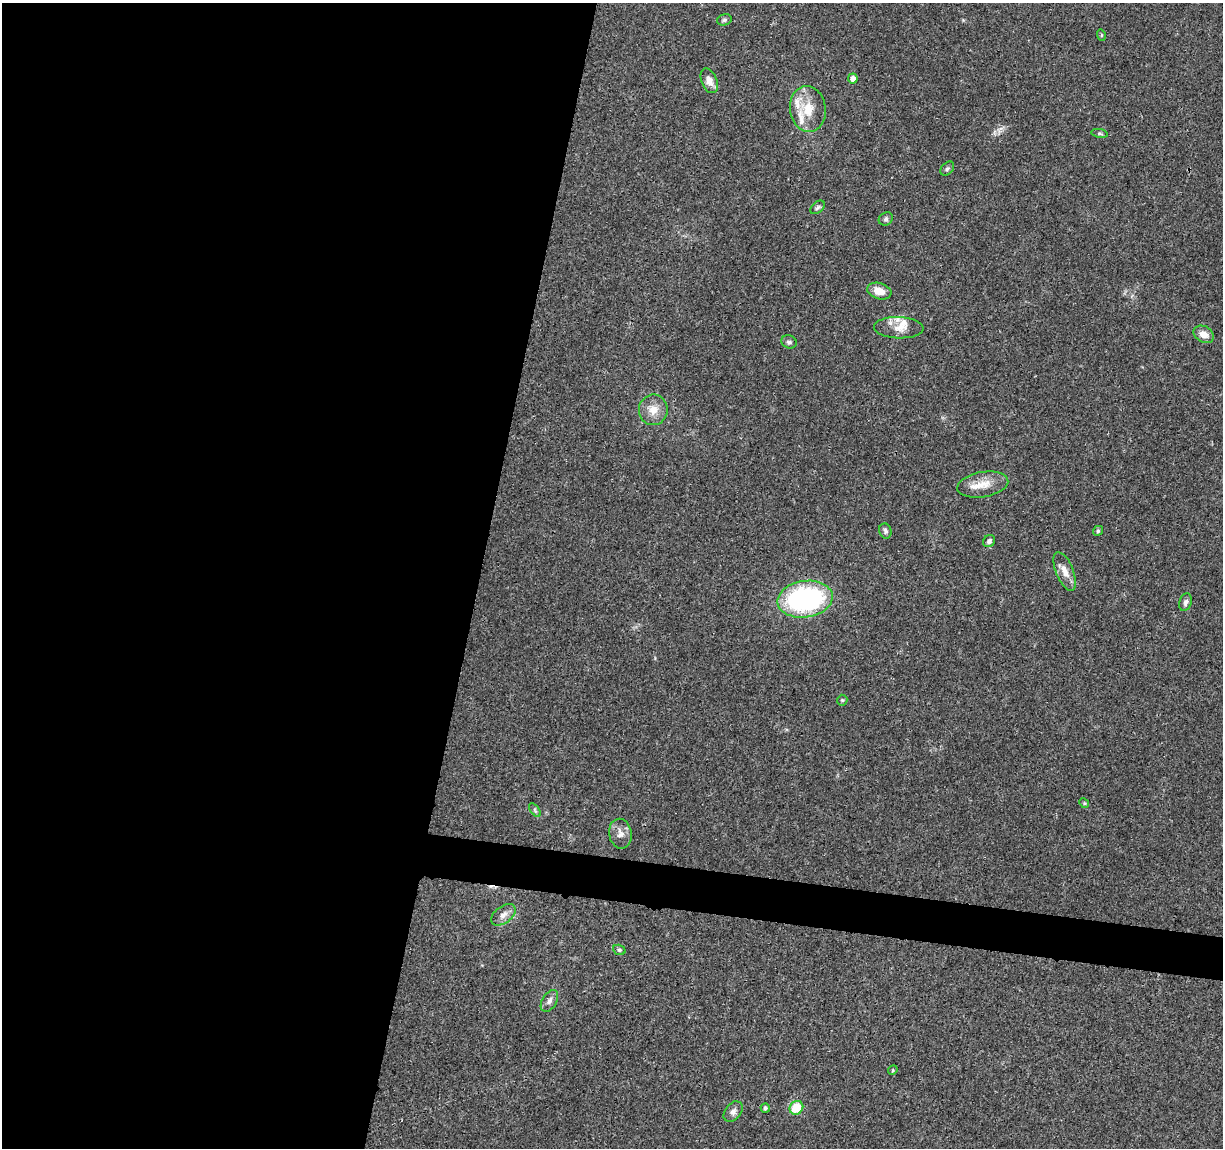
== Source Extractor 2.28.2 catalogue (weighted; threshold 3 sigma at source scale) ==
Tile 5 of 4 x 4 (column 1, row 2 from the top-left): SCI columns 5-1225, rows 2525-3670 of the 4906 x 5106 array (HDU 1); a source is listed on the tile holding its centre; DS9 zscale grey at full resolution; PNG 1225 x 1150 px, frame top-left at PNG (2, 3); each listed source drawn as its Kron ellipse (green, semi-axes under 4 px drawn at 4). Shown black and unused: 42% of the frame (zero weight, under 3 of 4 exposures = <1% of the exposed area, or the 3 px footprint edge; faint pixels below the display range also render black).
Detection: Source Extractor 2.28.2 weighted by HDU 2 'WHT'; one run over the whole footprint, this tile lists its part. Background 0.0368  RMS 0.0035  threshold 0.0156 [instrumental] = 3 sigma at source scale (4.5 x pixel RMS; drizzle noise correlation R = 1.50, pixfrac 1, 0.0396/0.0396 arcsec/px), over >= 5 px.
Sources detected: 36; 4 inside a brighter listed object's ellipse — not listed separately; the other 32 listed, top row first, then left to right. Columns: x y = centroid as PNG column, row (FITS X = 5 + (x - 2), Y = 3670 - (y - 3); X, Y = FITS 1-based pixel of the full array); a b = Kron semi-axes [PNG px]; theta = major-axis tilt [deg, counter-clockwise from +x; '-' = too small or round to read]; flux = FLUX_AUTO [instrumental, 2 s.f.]
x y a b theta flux
724 20 7 5 15 0.69
1101 35 5 3 - 0.33
853 78 5 5 - 2.4
709 81 13 7 -68 2.8
808 109 23 18 -82 8
1100 133 8 4 -10 0.61
947 169 8 5 48 0.75
817 207 8 5 40 0.86
886 219 7 6 - 0.83
879 291 12 8 -17 3.9
899 328 25 10 -2 4.1
1204 334 11 8 -31 2.8
789 342 8 6 -23 0.89
653 410 15 14 - 4.4
983 485 26 12 10 5.8
885 531 8 6 -73 0.91
1098 531 5 4 - 0.48
989 541 6 5 - 1
1065 571 20 8 -68 3.5
805 599 28 18 9 58
1185 602 9 6 71 1.1
842 700 5 5 - 0.49
1084 803 5 4 - 0.4
535 810 8 4 -54 0.58
620 834 15 11 -80 2.5
503 915 14 8 37 2.3
619 950 6 5 - 0.63
549 1001 12 7 59 1.6
893 1070 5 4 - 0.36
765 1108 5 4 - 0.87
796 1108 7 6 - 9
733 1112 11 8 51 1.6